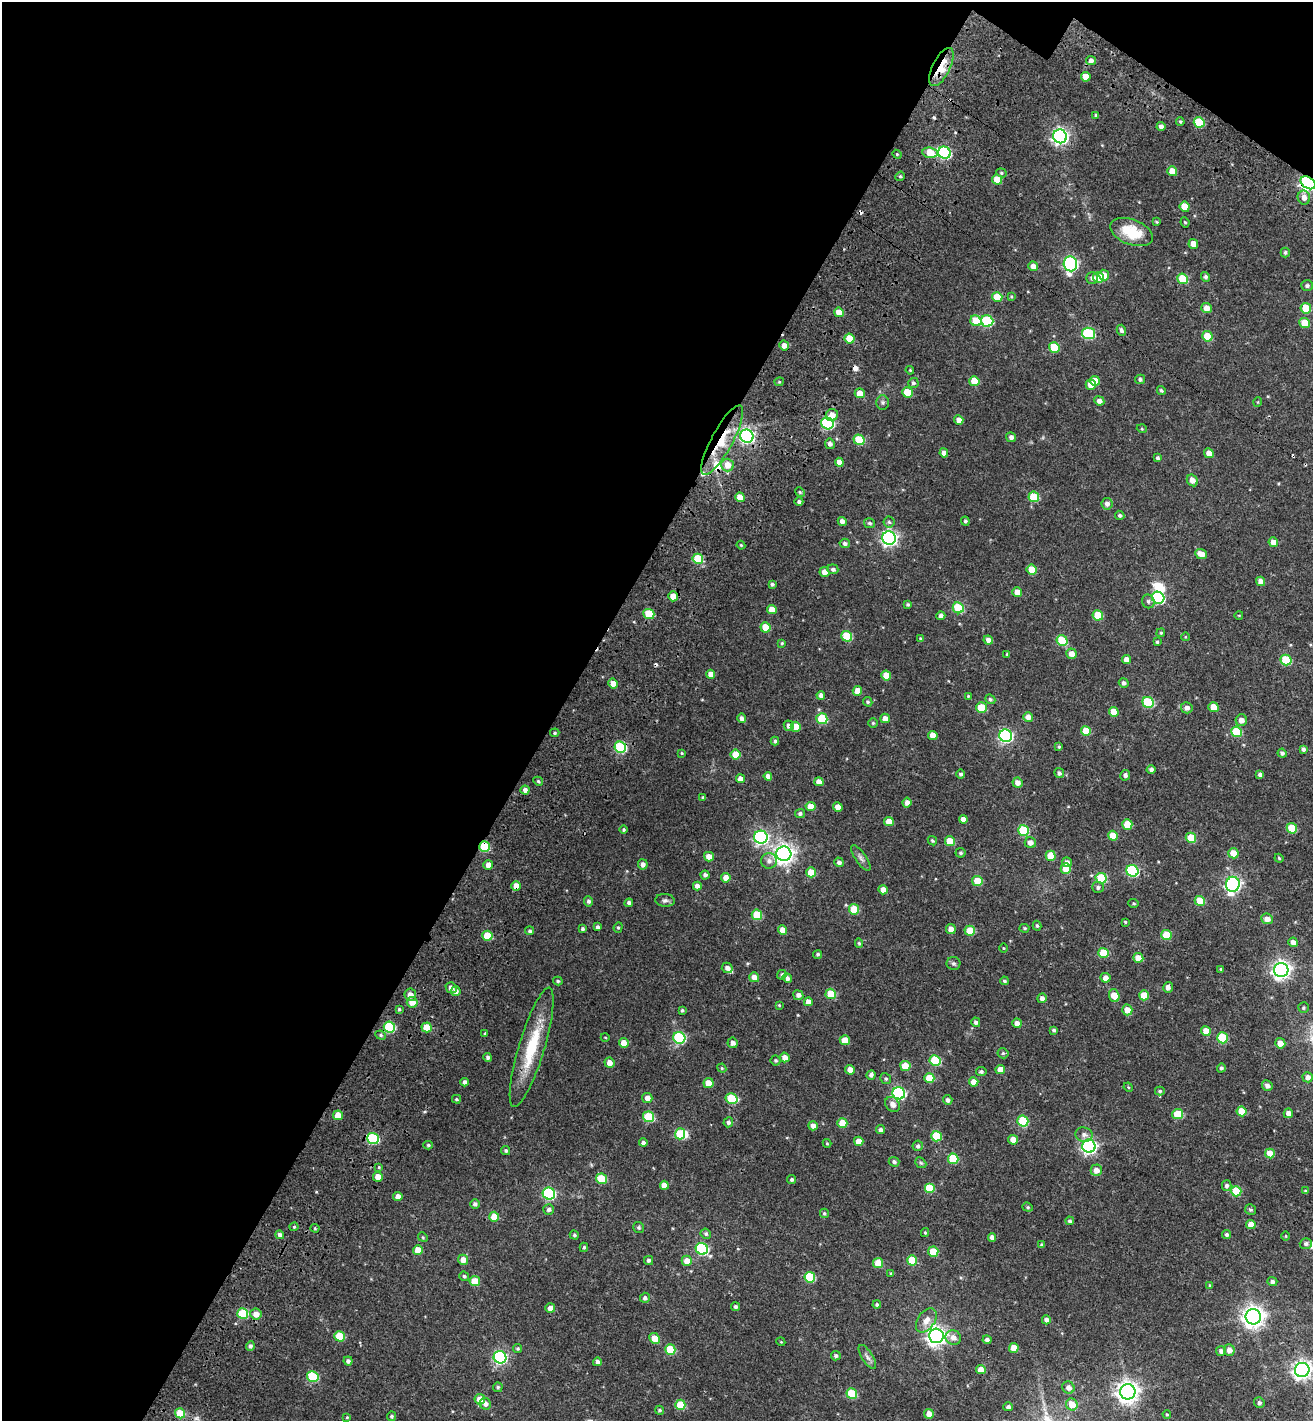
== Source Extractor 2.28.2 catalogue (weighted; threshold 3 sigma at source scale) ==
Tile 1 of 2 x 2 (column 1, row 1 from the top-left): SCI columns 246-1556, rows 1556-2974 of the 3212 x 3186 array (HDU 1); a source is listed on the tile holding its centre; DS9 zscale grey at full resolution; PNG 1315 x 1423 px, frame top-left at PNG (2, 2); each listed source drawn as its Kron ellipse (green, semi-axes under 4 px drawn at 4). Shown black and unused: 44% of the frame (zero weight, under 3 of 4 exposures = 17% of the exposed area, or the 3 px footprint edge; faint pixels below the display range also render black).
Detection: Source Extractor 2.28.2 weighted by HDU 2 'WHT'; one run over the whole footprint, this tile lists its part. Background 0.0323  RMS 0.0061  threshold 0.0274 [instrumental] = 3 sigma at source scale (4.5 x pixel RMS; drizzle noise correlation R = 1.50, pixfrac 1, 0.0396/0.0396 arcsec/px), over >= 5 px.
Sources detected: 431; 3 inside a brighter object's white glare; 6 cosmic-ray / hot-pixel residue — neither listed nor drawn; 2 inside a brighter listed object's ellipse — not listed separately; the other 420 listed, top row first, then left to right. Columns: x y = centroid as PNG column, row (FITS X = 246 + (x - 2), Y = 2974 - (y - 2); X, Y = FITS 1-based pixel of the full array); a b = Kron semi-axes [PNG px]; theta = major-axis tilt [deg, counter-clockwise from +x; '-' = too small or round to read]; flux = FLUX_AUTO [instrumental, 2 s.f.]
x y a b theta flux
1091 60 5 4 - 2.3
941 67 21 9 64 14
1086 77 5 4 - 5.2
1096 115 3 3 - 0.85
1180 122 4 3 - 0.79
1199 122 5 5 - 18
1161 126 4 3 - 2
1060 136 7 6 - 180
930 153 8 5 -7 14
944 153 6 6 - 61
897 154 4 4 - 0.61
1172 171 5 4 - 7.2
1001 173 5 4 - 0.8
900 176 5 4 - 0.87
997 180 5 5 - 9.7
1308 183 8 5 -33 160
1304 197 7 6 - 3.6
1185 207 5 5 - 8.5
1157 222 4 4 - 0.58
1185 222 5 4 - 0.8
1132 232 22 12 -21 18
1193 244 5 4 - 5.8
1285 253 5 4 - 1.2
1070 264 7 6 - 100
1033 266 5 4 - 3.4
1104 275 5 5 - 4.8
1206 277 5 4 - 1.4
1092 278 6 6 - 1.8
1098 278 5 5 - 12
1183 279 5 5 - 20
1307 286 6 5 - 1.5
997 297 5 5 - 8.5
1011 297 4 3 - 0.62
1207 308 5 5 - 4.8
1306 308 5 5 - 16
839 312 5 4 - 8.3
976 321 6 5 - 14
987 321 6 5 - 36
1305 323 5 5 - 11
1121 330 5 4 - 1.7
1089 333 6 5 - 43
1207 336 5 5 - 13
849 339 5 5 - 11
784 346 5 4 - 3.9
1054 347 5 5 - 16
910 370 4 3 - 0.53
1140 379 5 5 - 1.4
974 381 5 5 - 11
1095 381 5 5 - 6.1
779 382 4 4 - 0.76
913 383 5 5 - 1.2
1091 385 5 5 - 6.2
1161 390 4 3 - 0.98
907 392 5 5 - 14
860 393 5 5 - 6.4
1099 401 5 4 - 2.6
883 402 7 6 - 1.4
1258 402 5 3 - 0.42
832 415 6 6 - 4.9
959 420 5 4 - 3.8
827 423 6 5 - 64
1142 429 5 3 - 0.5
747 436 7 6 - 99
1011 437 5 5 - 2.1
722 440 39 10 62 18
859 440 5 5 - 22
830 444 5 5 - 2
944 453 4 4 - 3
1209 453 5 4 - 4.9
1157 458 4 4 - 0.93
839 462 4 4 - 3.4
727 465 6 6 - 7
1192 480 6 5 - 3.8
800 492 5 4 - 0.73
740 497 5 4 - 6.8
1034 497 5 5 - 19
799 502 4 4 - 1.3
1107 504 5 5 - 2.6
1120 515 5 4 - 1.3
842 521 4 4 - 2.7
965 521 4 4 - 1
889 522 5 5 - 1.1
870 523 5 5 - 1.2
889 538 7 6 - 170
1273 542 5 4 - 4.6
845 543 5 4 - 1.7
741 545 4 3 - 0.63
1201 554 6 5 - 5.3
698 559 5 5 - 24
833 569 5 5 - 1.6
1032 570 5 5 - 10
824 572 5 5 - 4.3
1261 581 5 4 - 3.6
772 584 4 3 - 1.1
1017 592 5 4 - 4.6
673 596 5 5 - 6.9
1158 598 6 6 - 55
1148 601 7 6 - 1.5
908 604 4 4 - 0.87
958 608 6 5 - 27
772 610 5 4 - 5.9
649 614 5 5 - 18
1098 615 5 5 - 14
1239 615 4 3 - 0.42
941 616 4 4 - 2
765 627 5 5 - 11
1161 633 4 4 - 0.72
847 636 5 5 - 24
1185 637 4 3 - 0.43
920 638 4 3 - 0.53
988 640 5 4 - 2.9
1062 641 5 5 - 26
1157 642 3 3 - 0.86
782 643 4 4 - 0.72
1007 654 3 3 - 0.51
1072 654 5 5 - 4.7
1126 660 4 4 - 3.3
1286 660 5 5 - 24
711 674 4 4 - 4.2
886 676 5 5 - 8.6
613 683 5 4 - 4.8
1124 683 5 5 - 1.6
857 691 5 4 - 5.6
821 695 4 4 - 2.3
968 696 4 4 - 0.56
990 699 5 4 - 1
868 702 5 4 - 0.96
1148 702 6 5 - 35
1213 707 5 5 - 8.2
981 708 5 5 - 15
1187 708 6 5 - 2.9
1114 712 5 4 - 8.2
1028 717 5 4 - 3.4
741 718 5 4 - 1.9
885 718 5 4 - 3.8
822 719 5 5 - 30
1241 720 6 6 - 3.6
873 723 5 5 - 0.77
789 726 5 5 - 2.3
796 727 5 5 - 9.1
1086 731 5 5 - 12
1236 732 5 5 - 24
555 733 5 4 - 0.83
933 735 5 4 - 5.2
1006 736 6 6 - 100
775 741 4 4 - 1.1
620 747 6 5 - 44
1059 747 4 3 - 0.83
1303 749 4 4 - 1.4
682 753 3 3 - 0.56
1282 753 4 4 - 1.6
736 755 5 5 - 11
1151 769 4 4 - 1.7
1059 773 5 5 - 1.6
960 774 4 4 - 1.2
1260 774 4 3 - 1.4
1125 775 5 5 - 1.7
768 776 4 4 - 3.3
741 779 4 4 - 4.8
538 781 5 4 - 0.94
819 782 4 4 - 4.7
1017 783 5 5 - 3.5
525 790 4 4 - 2.6
703 797 4 3 - 0.82
907 803 5 4 - 2.9
811 807 5 4 - 6.9
838 807 5 4 - 4.7
800 813 5 4 - 1.5
963 819 4 4 - 2.9
889 822 5 4 - 7.7
1127 824 5 5 - 12
1292 828 5 5 - 18
624 830 4 4 - 0.83
1023 830 5 5 - 31
1113 836 5 5 - 10
761 837 7 6 - 120
1191 838 5 5 - 16
932 841 5 4 - 0.79
950 841 5 5 - 11
1030 843 5 5 - 3.5
485 847 5 5 - 23
961 853 5 5 - 0.99
1233 853 5 5 - 6.9
784 854 7 7 - 320
1051 856 5 5 - 9.9
709 857 5 4 - 4.8
861 858 15 5 -56 2.4
1279 858 4 3 - 0.7
769 861 7 7 - 2.9
839 862 5 4 - 1.8
1067 862 5 4 - 2.9
643 864 5 5 - 2.5
488 865 5 5 - 3.9
1066 868 5 5 - 8.5
1132 871 6 5 - 62
811 872 5 5 - 9.4
705 875 4 4 - 1.8
726 878 5 5 - 4.2
1101 878 5 5 - 26
977 881 5 5 - 11
1233 884 7 7 - 150
516 886 5 4 - 5.3
697 886 4 4 - 3.2
1098 887 6 5 - 1.4
883 890 5 4 - 4.6
665 900 9 6 -6 1.8
589 901 5 4 - 1.6
1200 901 5 5 - 18
629 903 4 4 - 1.6
1133 903 5 4 - 0.7
854 909 5 5 - 12
757 915 5 5 - 18
1267 919 6 5 - 3.8
1125 922 4 4 - 0.75
1037 926 5 4 - 0.87
597 927 4 3 - 1.3
618 927 5 4 - 0.88
1025 928 5 4 - 0.79
582 929 3 3 - 1.1
951 929 5 5 - 3.9
782 930 5 4 - 5.8
530 931 4 4 - 1.1
970 931 5 5 - 15
1166 935 5 5 - 18
487 936 5 5 - 17
1293 942 5 4 - 3.9
859 943 5 4 - 0.86
1003 948 4 3 - 0.44
1103 953 5 5 - 18
818 954 5 4 - 1
1138 958 5 5 - 7
953 963 7 6 - 1.4
727 968 5 5 - 2.3
1221 969 4 3 - 0.56
1281 970 7 7 - 260
782 975 5 4 - 1.2
754 977 5 5 - 4
787 978 5 4 - 2.1
1105 978 5 4 - 3.6
558 981 5 4 - 0.95
1004 981 4 3 - 0.8
1168 987 5 5 - 2.3
451 988 6 5 - 3
456 991 5 5 - 2.5
831 994 5 5 - 17
410 995 6 6 - 4.5
798 995 5 5 - 2.1
1144 995 5 5 - 10
1114 996 6 5 - 10
1042 998 5 4 - 2.8
412 1002 5 5 - 6.2
808 1002 4 4 - 4.5
779 1005 4 4 - 0.59
1303 1008 5 5 - 1
399 1009 4 3 - 0.69
682 1010 3 3 - 0.9
1127 1010 5 5 - 5.4
976 1022 5 4 - 1.5
1017 1023 5 4 - 3.4
389 1027 6 5 - 35
427 1027 5 5 - 9.7
1054 1030 4 3 - 1
1206 1031 5 4 - 7.2
485 1033 4 3 - 0.54
381 1035 5 4 - 0.96
605 1037 4 3 - 0.44
679 1038 6 5 - 53
1222 1038 5 5 - 30
845 1040 5 5 - 7.2
624 1043 5 4 - 5.2
733 1043 5 5 - 2.3
1280 1043 5 5 - 5
532 1047 62 13 73 29
1003 1053 5 5 - 0.91
488 1057 4 4 - 1.4
785 1057 5 4 - 4.1
776 1060 5 5 - 0.96
935 1060 6 5 - 26
609 1063 5 5 - 3.8
905 1066 5 5 - 10
722 1068 4 4 - 0.6
1221 1068 4 4 - 1.2
850 1070 5 5 - 3.8
1000 1070 4 4 - 5.3
981 1072 5 4 - 1.3
871 1075 5 4 - 1.6
1308 1077 5 5 - 3.1
929 1078 5 5 - 14
886 1079 6 5 - 1.1
465 1082 4 4 - 2.1
974 1082 5 4 - 5.2
708 1083 5 5 - 7
1267 1086 5 5 - 2.5
1128 1087 5 4 - 0.58
1160 1091 5 4 - 0.92
899 1093 6 6 - 81
647 1098 5 5 - 3.6
456 1099 4 3 - 0.68
731 1099 6 5 - 23
948 1100 5 4 - 1.8
893 1104 8 6 -48 3.4
1241 1111 5 5 - 9.5
1288 1113 5 4 - 3.4
1178 1114 5 5 - 19
338 1115 5 5 - 7
649 1117 5 5 - 28
1023 1121 5 5 - 29
728 1122 5 4 - 1.7
842 1123 5 5 - 9.6
813 1126 4 4 - 3
881 1130 4 4 - 1.7
680 1134 5 5 - 21
1084 1135 8 7 - 2.4
936 1136 5 5 - 17
373 1138 6 5 - 52
1013 1140 5 4 - 5.1
859 1141 5 4 - 5.8
643 1143 4 4 - 1.8
827 1143 4 4 - 0.62
428 1145 5 4 - 0.91
918 1146 5 5 - 1.5
1089 1146 6 6 - 150
506 1151 5 4 - 1
1270 1153 5 4 - 7.7
953 1159 5 5 - 22
894 1162 5 4 - 1.6
921 1163 6 4 -43 0.9
379 1167 4 4 - 0.6
1096 1170 6 5 - 4
378 1177 5 5 - 4.7
602 1179 5 5 - 18
792 1180 4 4 - 1
664 1185 4 4 - 4.5
1227 1186 5 5 - 1.6
929 1188 5 5 - 16
1236 1191 5 5 - 18
1305 1191 4 3 - 0.7
549 1194 6 6 - 70
398 1196 4 4 - 3.2
475 1204 4 4 - 1.6
1028 1207 5 4 - 0.77
549 1209 5 5 - 1.7
1251 1210 5 5 - 1
824 1213 4 4 - 0.9
494 1217 5 5 - 8.9
1070 1221 4 4 - 1.2
1251 1225 5 4 - 5.2
294 1227 4 4 - 0.7
315 1228 4 4 - 0.63
639 1228 5 5 - 1.2
925 1233 4 4 - 0.64
706 1234 5 5 - 1.1
1227 1234 4 4 - 1.5
280 1235 4 4 - 1.9
574 1235 5 4 - 0.98
1286 1236 5 3 - 0.49
423 1237 5 4 - 0.73
992 1238 4 4 - 2.4
1306 1244 6 5 - 1.4
1042 1245 4 4 - 1.1
584 1247 4 3 - 0.85
702 1249 6 6 - 61
418 1250 5 5 - 6.6
933 1252 5 5 - 14
463 1260 5 5 - 4.6
648 1260 4 4 - 1.4
912 1260 5 5 - 13
687 1261 5 5 - 5.4
878 1263 5 5 - 11
891 1273 4 3 - 0.67
464 1276 5 4 - 1
810 1277 5 5 - 30
475 1281 5 5 - 10
1272 1281 5 4 - 1.6
1210 1285 3 3 - 0.56
645 1298 5 5 - 1.9
877 1305 4 4 - 1.1
736 1307 4 4 - 1.4
550 1308 5 5 - 4
243 1313 5 5 - 27
256 1314 6 5 - 5
1253 1317 7 7 - 400
926 1320 13 8 55 5.6
1046 1320 4 4 - 1.9
339 1336 5 5 - 16
936 1336 7 7 - 300
953 1337 8 7 - 3.9
654 1338 5 5 - 8.1
987 1340 4 4 - 1.6
781 1342 4 3 - 0.51
250 1346 5 4 - 1.5
518 1348 4 4 - 0.95
1014 1348 5 4 - 7.5
670 1350 5 5 - 18
1229 1350 6 5 - 4.2
1221 1351 5 5 - 2.1
836 1356 5 4 - 1.4
500 1357 6 6 - 97
867 1357 14 5 -58 2.3
348 1361 4 4 - 1.6
597 1362 4 4 - 2.1
981 1370 5 4 - 5.4
1302 1370 7 7 - 260
313 1377 6 5 - 29
498 1387 4 4 - 0.9
1068 1387 6 6 - 2.9
1128 1392 7 7 - 390
852 1394 5 5 - 24
480 1399 5 5 - 6.3
1259 1403 5 5 - 1.5
485 1404 6 5 - 2.7
1072 1404 6 5 - 8.4
680 1405 5 5 - 18
1008 1407 5 4 - 1.4
660 1410 4 4 - 1.1
180 1413 5 5 - 13
929 1414 5 4 - 4.4
1167 1414 4 3 - 0.68
392 1416 5 4 - 0.95
347 1417 4 4 - 0.48
Overlapping masked pixels (flux is a lower limit): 9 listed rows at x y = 941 67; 1199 122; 1308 183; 722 440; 649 614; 620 747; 485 847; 516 886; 180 1413
Isophote crosses this tile's border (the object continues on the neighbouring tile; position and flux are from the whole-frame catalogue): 2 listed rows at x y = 1308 183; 1302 1370